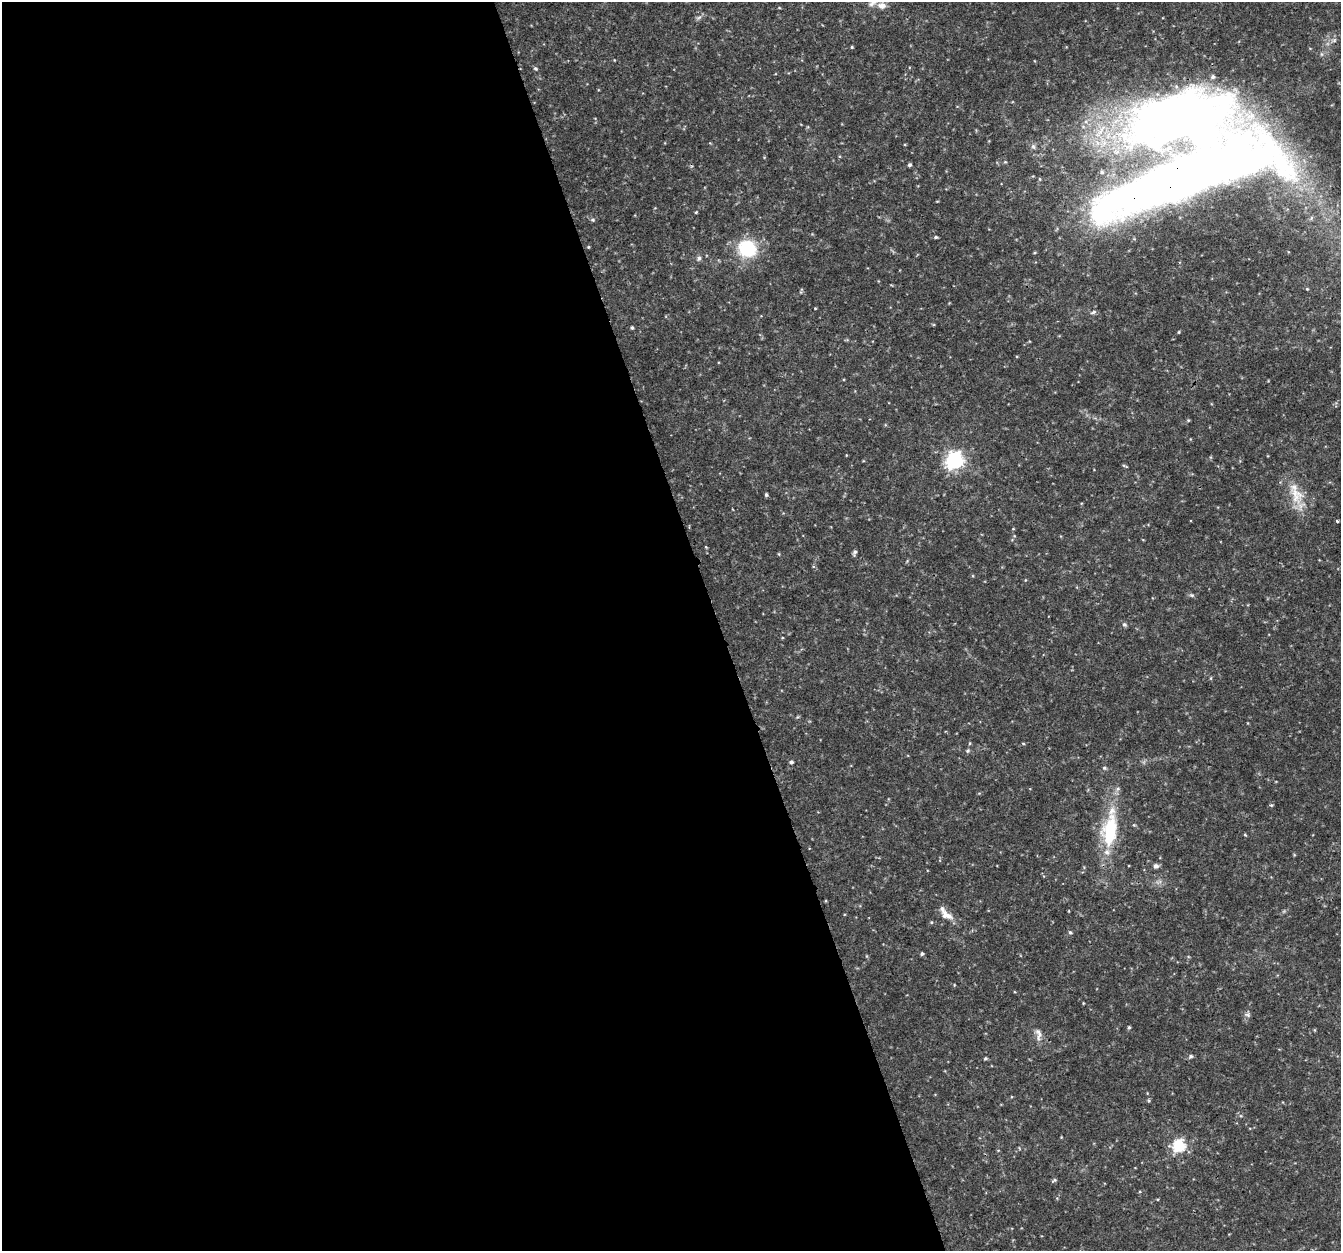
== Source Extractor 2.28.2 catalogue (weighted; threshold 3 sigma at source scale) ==
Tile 9 of 4 x 4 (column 1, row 3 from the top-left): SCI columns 5-1343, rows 1369-2617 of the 5362 x 5182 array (HDU 1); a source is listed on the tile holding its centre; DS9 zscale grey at full resolution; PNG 1343 x 1253 px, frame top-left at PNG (2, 2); no overlay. Shown black and unused: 54% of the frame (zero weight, under 3 of 4 exposures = <1% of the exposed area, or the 3 px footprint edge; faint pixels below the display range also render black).
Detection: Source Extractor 2.28.2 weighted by HDU 2 'WHT'; one run over the whole footprint, this tile lists its part. Background 0.0314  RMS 0.0037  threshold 0.0167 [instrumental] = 3 sigma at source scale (4.5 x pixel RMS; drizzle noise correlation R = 1.50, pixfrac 1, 0.0396/0.0396 arcsec/px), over >= 5 px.
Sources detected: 62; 1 too faint to see at this stretch — not listed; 5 inside a brighter listed object's ellipse — not listed separately; the other 56 listed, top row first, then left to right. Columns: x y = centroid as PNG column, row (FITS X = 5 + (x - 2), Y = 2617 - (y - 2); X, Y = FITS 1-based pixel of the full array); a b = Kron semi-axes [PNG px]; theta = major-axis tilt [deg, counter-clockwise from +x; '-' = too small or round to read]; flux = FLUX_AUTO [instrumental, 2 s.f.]
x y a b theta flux
882 5 12 9 -3 2.6
698 18 8 4 30 0.88
852 47 4 3 - 0.38
536 68 6 5 - 0.58
1175 118 87 41 12 400
909 165 4 4 - 0.73
1185 177 194 41 19 530
696 212 4 3 - 0.39
593 220 6 6 - 0.72
936 237 4 3 - 0.58
588 247 4 4 - 0.34
747 248 13 12 - 29
699 258 7 6 - 1
1307 289 5 4 - 0.41
1093 312 9 4 25 0.75
632 328 4 4 - 0.66
1179 332 4 3 - 0.36
954 460 7 7 - 140
1123 465 6 4 -20 0.47
766 495 4 4 - 0.59
1296 495 29 18 -66 11
1337 521 3 3 - 0.61
1013 529 4 3 - 0.27
1014 536 4 4 - 0.34
706 547 4 2 - 0.33
854 553 7 4 74 0.91
779 554 5 3 - 0.34
1025 580 5 3 - 0.27
1192 595 6 5 - 0.67
1124 624 6 6 - 0.73
782 638 4 3 - 0.31
1211 678 5 3 - 0.39
797 717 6 3 70 0.4
1023 744 5 3 - 0.39
968 751 6 5 - 0.62
791 762 5 5 - 0.81
1104 768 6 4 -26 0.59
1271 805 5 5 - 0.46
1134 825 4 4 - 0.38
1110 831 40 18 82 24
1245 835 5 3 - 0.34
1156 866 5 5 - 1.4
946 914 23 9 -45 4.1
931 922 5 4 - 0.44
1070 932 5 4 - 0.65
922 954 5 4 - 0.71
954 985 4 3 - 0.25
1083 1003 4 2 - 0.26
1247 1015 10 6 -13 1
1129 1027 4 4 - 0.52
1038 1034 20 8 -83 2.7
1191 1056 6 5 - 0.85
985 1059 4 4 - 0.57
1149 1100 5 4 - 0.44
1179 1145 6 6 - 49
1054 1180 7 4 32 0.59
Overlapping masked pixels (flux is a lower limit): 2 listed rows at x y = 1175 118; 1185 177
Isophote crosses this tile's border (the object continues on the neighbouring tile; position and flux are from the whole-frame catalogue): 2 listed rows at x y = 1175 118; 1185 177